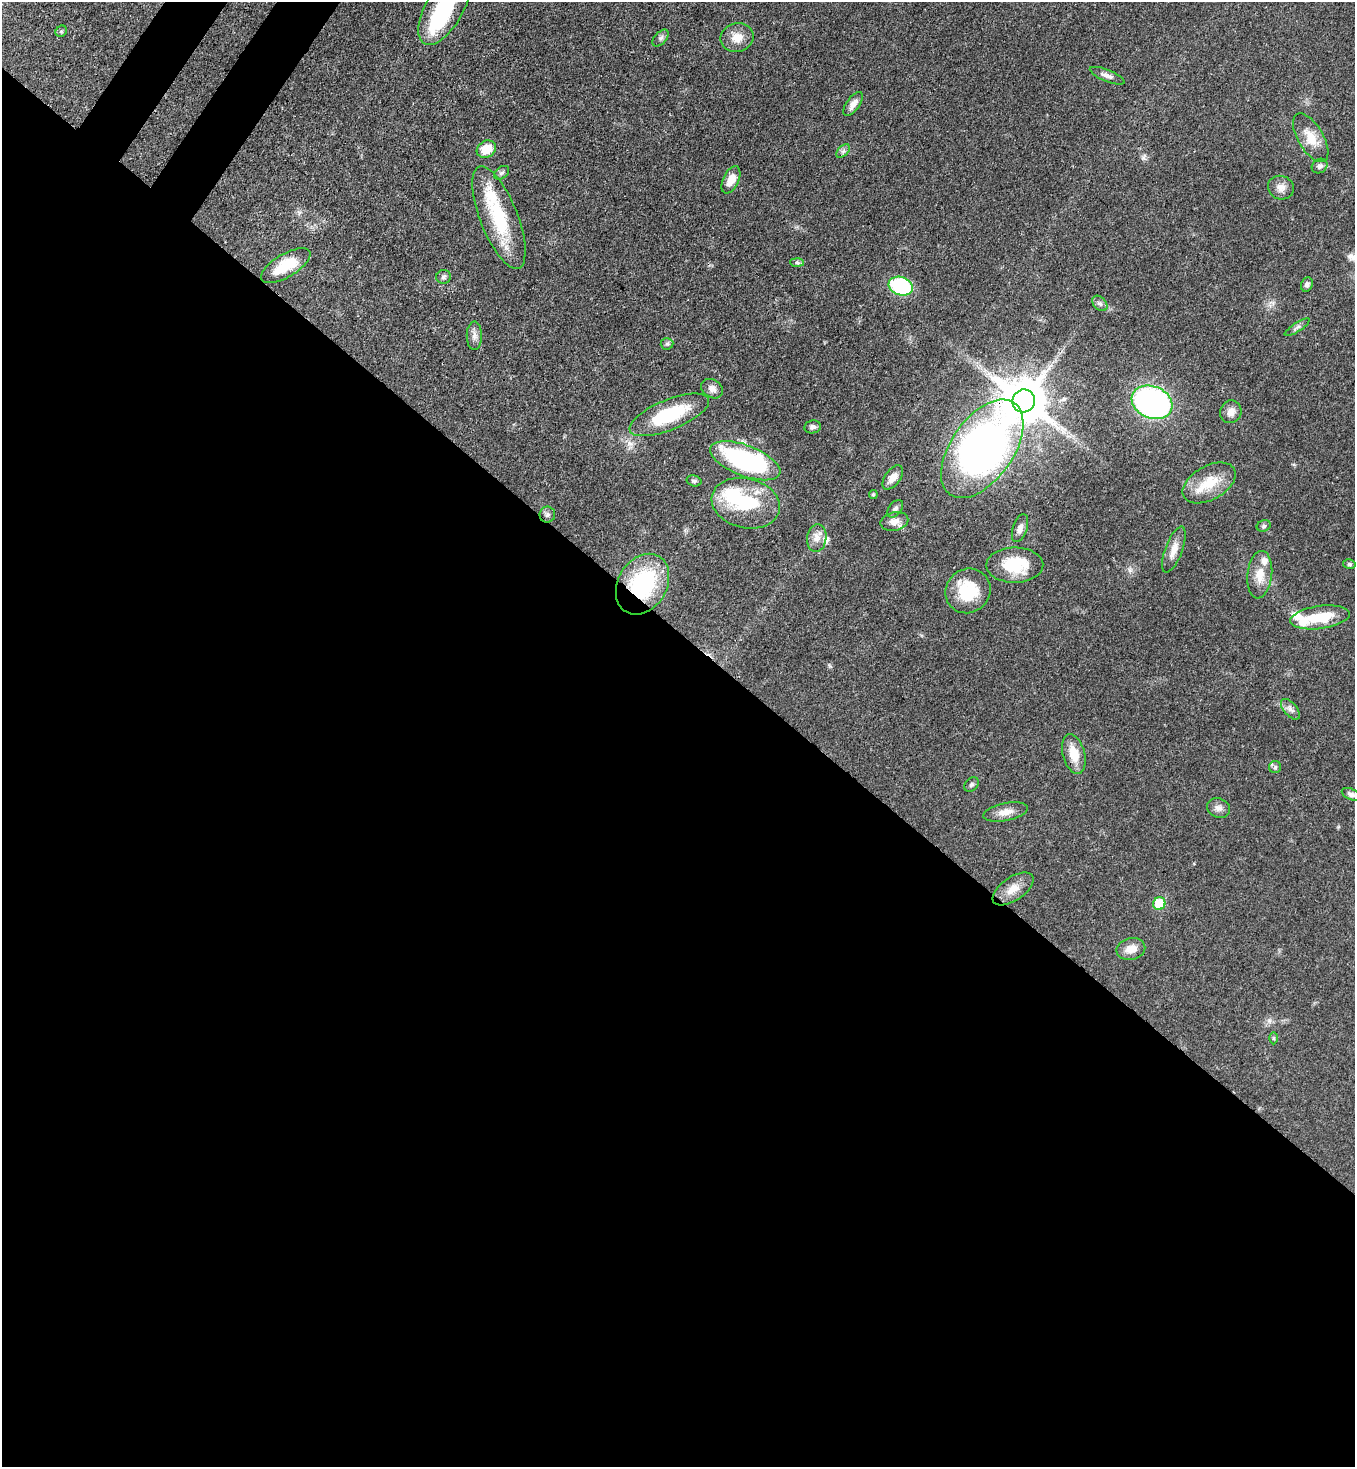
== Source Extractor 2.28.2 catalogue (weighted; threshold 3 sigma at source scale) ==
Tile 14 of 4 x 4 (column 2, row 4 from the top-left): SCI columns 1723-3075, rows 60-1524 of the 6007 x 5984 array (HDU 1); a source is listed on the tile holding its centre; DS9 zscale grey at full resolution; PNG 1357 x 1469 px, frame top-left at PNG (2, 2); each listed source drawn as its Kron ellipse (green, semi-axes under 4 px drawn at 4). Shown black and unused: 58% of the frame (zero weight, under 3 of 4 exposures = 7% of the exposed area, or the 3 px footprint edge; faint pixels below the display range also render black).
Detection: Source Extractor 2.28.2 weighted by HDU 2 'WHT'; one run over the whole footprint, this tile lists its part. Background 0.0668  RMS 0.0037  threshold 0.0167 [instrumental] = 3 sigma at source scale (4.5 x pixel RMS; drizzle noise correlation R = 1.50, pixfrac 1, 0.05/0.05 arcsec/px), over >= 5 px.
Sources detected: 67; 1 inside a brighter object's white glare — neither listed nor drawn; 6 inside a brighter listed object's ellipse — not listed separately; the other 60 listed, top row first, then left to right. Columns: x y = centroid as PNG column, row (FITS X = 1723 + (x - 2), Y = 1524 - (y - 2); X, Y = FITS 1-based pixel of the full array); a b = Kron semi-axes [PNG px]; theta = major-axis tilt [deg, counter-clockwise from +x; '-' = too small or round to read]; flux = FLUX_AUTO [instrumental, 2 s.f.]
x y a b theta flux
445 8 41 19 60 30
61 31 6 5 - 0.57
737 37 17 14 11 4.9
661 38 10 6 47 1.1
1107 76 18 6 -22 1.8
853 104 14 6 54 2.6
1311 138 27 12 -59 7
486 149 10 8 30 7.5
843 151 8 5 45 0.9
1320 166 8 7 - 1.3
502 173 8 6 38 0.94
731 180 14 8 65 4.4
1281 188 13 11 -22 2.9
499 218 54 19 -69 24
797 262 7 4 -2 0.68
286 266 28 11 31 12
443 277 7 7 - 0.97
1307 284 7 6 - 1.1
901 286 12 9 -18 39
1100 303 9 6 -47 1.1
1297 327 14 4 34 1.1
474 336 14 7 89 2.1
667 344 6 5 - 0.7
712 389 12 9 -33 2.1
1024 401 11 11 - 1800
1152 402 21 16 -23 100
1231 412 11 10 - 2.8
669 415 42 15 22 24
812 427 8 6 9 1.2
982 449 56 31 55 220
745 461 37 15 -21 51
893 477 14 7 53 3.1
694 481 7 5 -15 0.78
1209 483 29 17 29 11
873 494 4 4 - 0.58
746 503 34 24 -14 24
895 509 10 6 50 1.2
547 515 8 8 - 1
894 521 14 9 12 3.1
1264 526 7 5 22 0.76
1020 528 14 7 71 1.9
817 538 14 9 83 2.8
1174 550 24 8 70 4
1349 564 6 5 - 0.72
1015 565 28 17 0 15
1260 575 24 12 84 5.8
643 584 32 24 59 36
968 591 23 21 41 14
1320 617 30 11 8 12
1290 709 12 6 -49 1.7
1074 754 20 11 -75 6.8
1275 767 6 6 - 0.83
972 784 8 6 46 0.89
1351 794 10 5 -24 1.4
1218 808 12 9 -22 1.9
1006 812 22 8 11 3.7
1013 889 23 11 35 4.9
1159 904 6 6 - 14
1131 949 14 10 11 3.9
1274 1038 6 4 90 0.52
Overlapping masked pixels (flux is a lower limit): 2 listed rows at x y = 982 449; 643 584
Isophote crosses this tile's border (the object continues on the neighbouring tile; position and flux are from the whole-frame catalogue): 1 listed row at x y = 445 8